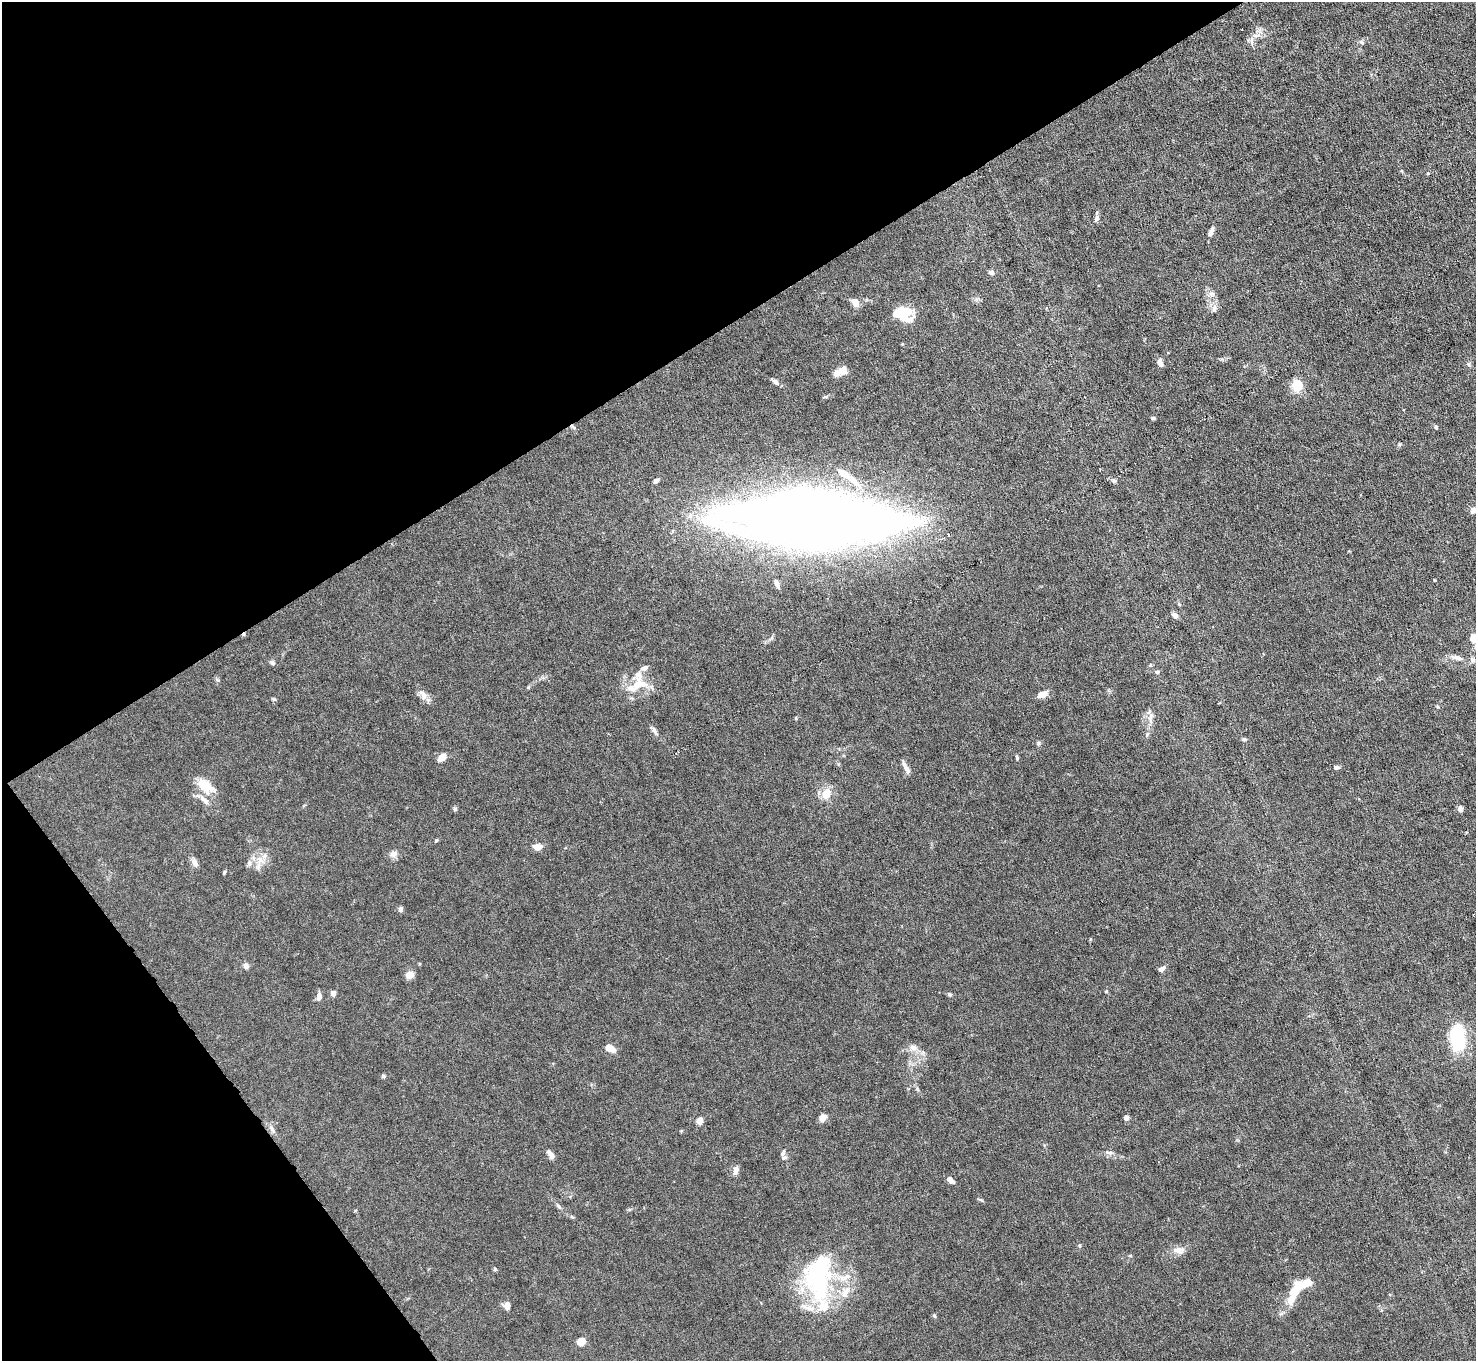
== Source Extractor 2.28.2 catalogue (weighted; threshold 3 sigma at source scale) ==
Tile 5 of 4 x 4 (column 1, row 2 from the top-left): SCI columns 1-1474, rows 2875-4233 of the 5894 x 5887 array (HDU 1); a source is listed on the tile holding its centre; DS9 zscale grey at full resolution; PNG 1478 x 1363 px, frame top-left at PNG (2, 2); no overlay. Shown black and unused: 31% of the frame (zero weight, under 4 of 8 exposures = <1% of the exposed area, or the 3 px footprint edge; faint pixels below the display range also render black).
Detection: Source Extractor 2.28.2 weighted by HDU 2 'WHT'; one run over the whole footprint, this tile lists its part. Background 0.0531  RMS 0.0029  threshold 0.0118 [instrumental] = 3 sigma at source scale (4.09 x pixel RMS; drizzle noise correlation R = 1.36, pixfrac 0.8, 0.05/0.05 arcsec/px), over >= 5 px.
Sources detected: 97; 1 inside a brighter object's white glare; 1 cosmic-ray / hot-pixel residue — not listed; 11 inside a brighter listed object's ellipse — not listed separately; the other 84 listed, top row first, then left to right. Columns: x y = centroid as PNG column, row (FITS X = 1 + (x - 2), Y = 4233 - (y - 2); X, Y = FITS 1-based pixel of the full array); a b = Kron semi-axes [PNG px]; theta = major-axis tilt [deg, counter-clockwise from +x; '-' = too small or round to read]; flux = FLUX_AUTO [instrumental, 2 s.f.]
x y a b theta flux
1256 35 14 5 10 1.3
1361 42 6 4 -70 0.38
1097 218 9 6 64 0.81
1211 232 11 5 69 1.1
991 272 7 5 -17 0.76
1212 294 9 8 - 1.1
855 303 12 8 -57 1.7
1214 308 10 7 71 1.2
903 316 20 13 -10 6.4
1160 363 8 6 -54 1.3
1468 364 6 5 - 0.48
841 371 11 10 - 2.8
775 382 10 6 -42 0.84
1297 385 16 15 - 3.6
1153 418 5 4 - 0.36
1436 427 5 4 - 0.49
846 475 35 8 -37 5.8
656 481 7 5 33 0.66
1114 481 6 5 - 0.5
1474 510 9 7 12 1.8
812 518 120 35 -1 580
777 583 9 5 -67 1.2
1175 615 8 6 -41 1.2
1473 638 10 7 -81 2.4
1457 657 17 6 -13 1.5
272 663 8 5 -51 0.55
1157 672 6 5 - 0.59
639 683 30 19 85 6.9
1042 694 11 6 23 2.2
423 695 15 8 -58 1.8
1438 707 5 3 - 0.29
1150 718 18 6 90 1.7
654 731 13 5 -66 0.88
1244 739 6 4 -13 0.47
1038 743 6 4 89 0.39
442 757 9 6 45 2.1
1017 758 6 4 -79 0.4
906 767 17 5 -61 1.3
1336 767 8 5 5 0.63
205 785 21 12 -33 5.5
826 794 7 6 - 5.9
204 800 17 6 -40 1.6
455 809 6 5 - 0.4
1460 809 6 5 - 1.2
436 841 5 3 - 0.27
538 847 9 7 -3 1.9
393 854 10 9 - 1.3
265 856 8 6 69 1.1
195 863 11 7 -62 1.3
249 863 9 6 -89 0.94
224 872 6 3 54 0.27
401 909 7 6 - 0.6
246 966 7 6 - 1.1
1161 969 7 4 31 1.4
410 975 10 7 25 1.8
1106 991 5 4 - 0.28
333 993 5 5 - 1.4
949 994 6 5 - 0.46
319 996 9 6 81 1.2
1457 1038 23 11 -88 23
913 1047 11 8 -12 1.6
612 1049 9 7 -51 1.9
383 1076 5 4 - 0.45
823 1118 9 7 51 1.7
1126 1118 4 4 - 1.8
699 1121 5 4 - 4.9
272 1129 12 5 -59 0.98
1109 1152 12 5 -12 0.89
782 1153 8 6 53 0.74
552 1156 8 6 -58 1.3
736 1171 11 6 79 1.3
950 1180 7 5 -41 1.6
980 1200 10 2 -18 0.32
559 1207 10 4 -50 0.59
572 1217 7 4 -44 0.36
1079 1245 6 4 -89 0.4
1179 1250 16 8 -2 1.8
1130 1255 5 3 - 0.25
495 1269 5 5 - 0.38
818 1282 56 35 -82 33
1296 1289 37 10 65 7.4
507 1306 8 5 86 2.1
934 1315 6 4 -55 0.35
581 1341 5 5 - 7
Overlapping masked pixels (flux is a lower limit): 1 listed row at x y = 812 518
Isophote crosses this tile's border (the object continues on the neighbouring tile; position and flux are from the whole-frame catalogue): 2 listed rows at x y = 1474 510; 1473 638
Unlisted compact peaks at least as high as the median listed source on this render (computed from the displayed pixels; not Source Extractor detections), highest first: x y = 274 699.